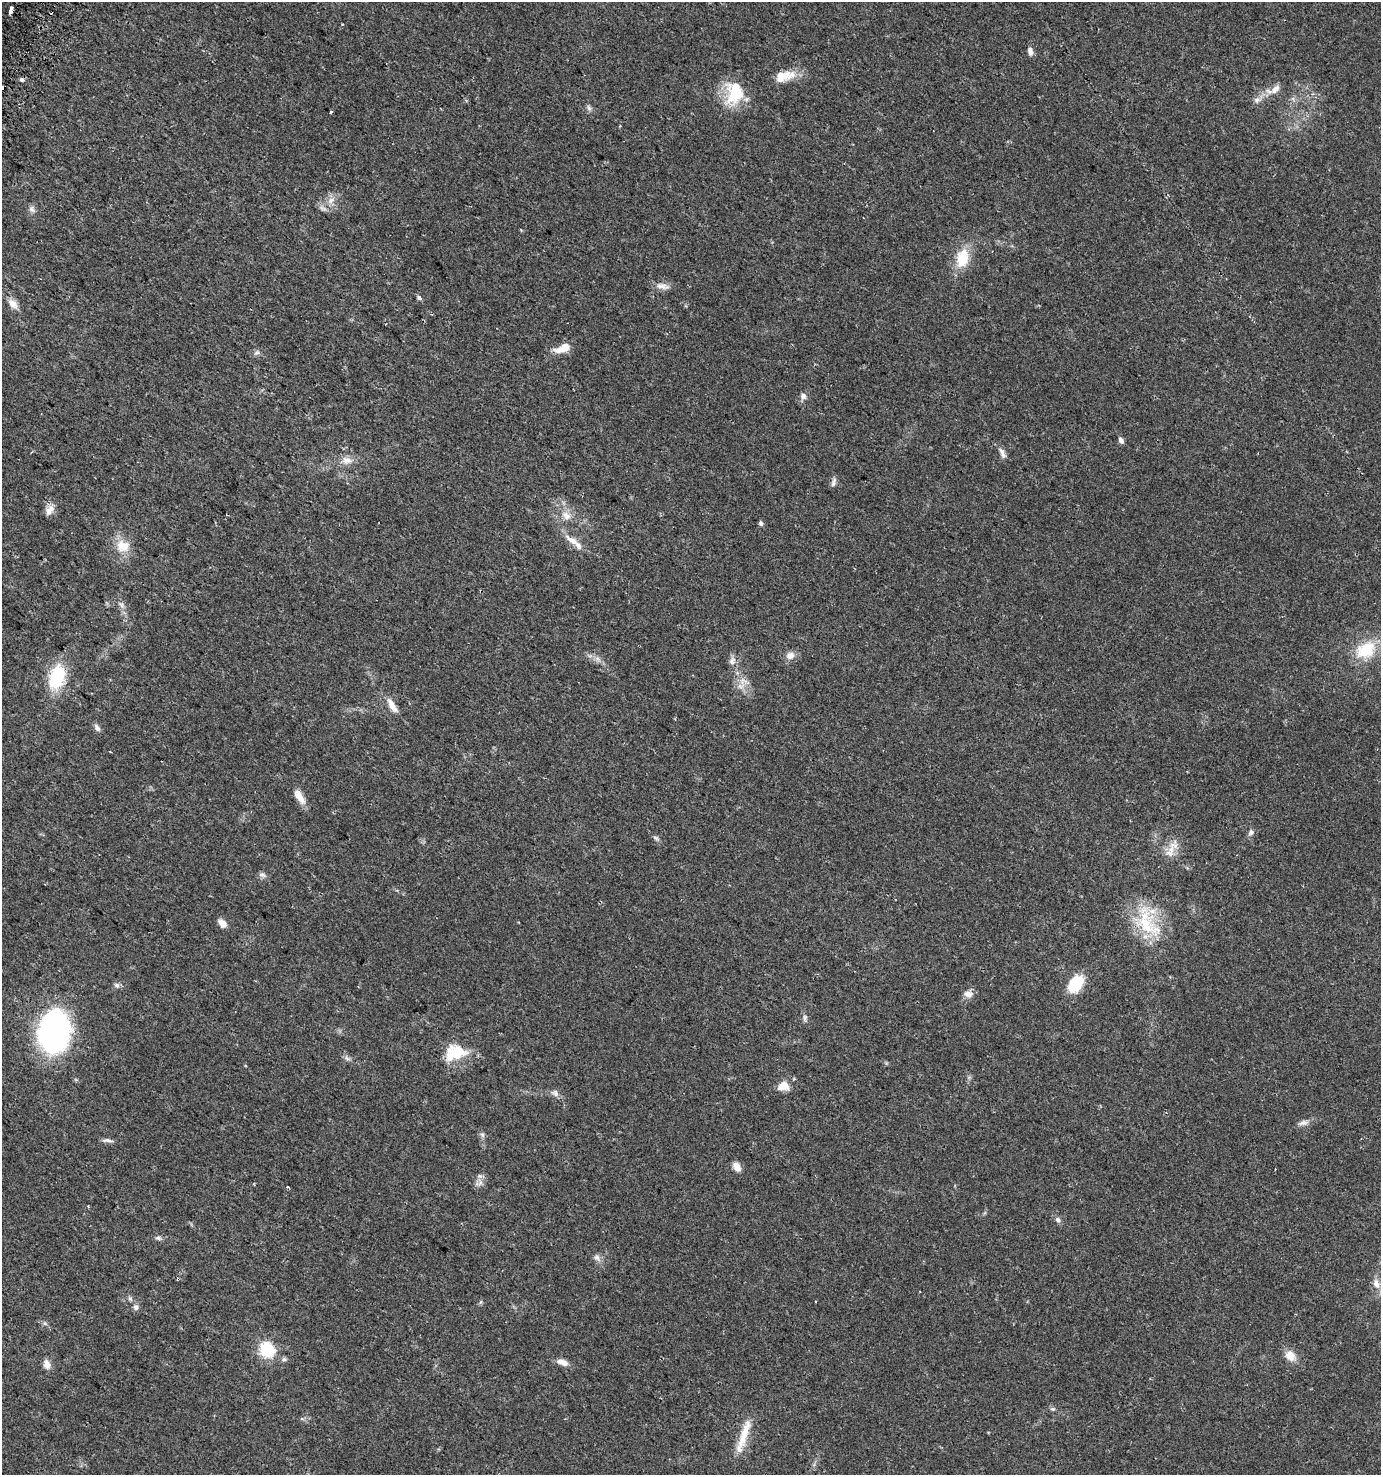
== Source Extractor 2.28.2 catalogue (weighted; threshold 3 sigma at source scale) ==
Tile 11 of 4 x 4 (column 3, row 3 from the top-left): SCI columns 2977-4355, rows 1500-2972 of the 6018 x 5937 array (HDU 1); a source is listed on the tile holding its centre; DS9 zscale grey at full resolution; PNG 1383 x 1477 px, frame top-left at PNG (2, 2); no overlay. Shown black and unused: <1% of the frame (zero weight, under 2 of 3 exposures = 2% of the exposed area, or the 3 px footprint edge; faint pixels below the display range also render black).
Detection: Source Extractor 2.28.2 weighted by HDU 2 'WHT'; one run over the whole footprint, this tile lists its part. Background 0.0616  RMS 0.0082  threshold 0.037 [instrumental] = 3 sigma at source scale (4.5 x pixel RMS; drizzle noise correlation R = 1.50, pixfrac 1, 0.0396/0.0396 arcsec/px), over >= 5 px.
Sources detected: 80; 2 cosmic-ray / hot-pixel residue — not listed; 3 inside a brighter listed object's ellipse — not listed separately; the other 75 listed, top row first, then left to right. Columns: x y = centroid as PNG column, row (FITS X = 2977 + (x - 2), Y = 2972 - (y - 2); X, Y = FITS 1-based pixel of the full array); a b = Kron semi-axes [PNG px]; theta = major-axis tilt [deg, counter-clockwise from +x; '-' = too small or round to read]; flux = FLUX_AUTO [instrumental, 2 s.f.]
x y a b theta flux
11 10 7 3 79 9.8
1030 51 10 6 -82 3.9
784 76 28 12 16 15
2 88 4 3 - 43
1275 89 16 9 44 7
735 93 28 22 89 35
1257 100 11 8 18 4.4
589 108 9 5 -68 2.2
330 112 3 3 - 4.6
331 200 12 8 30 5.8
323 208 12 5 -29 3
32 209 10 8 -72 3.1
963 258 23 14 79 24
663 286 21 8 -9 5.8
419 298 6 5 - 2
13 304 15 9 -45 6.4
563 348 18 8 19 12
257 352 8 5 28 2.2
803 396 9 7 -87 3.6
1121 440 7 5 -62 3.2
1002 452 11 7 -65 3.9
347 460 14 11 1 7.3
833 482 13 6 72 2.6
49 510 14 9 57 6.3
566 516 15 10 -37 8
761 523 6 5 - 1.7
572 540 23 8 -35 9.4
123 546 20 17 -14 15
121 605 11 5 -65 3.2
1366 650 29 21 26 33
790 655 11 10 - 5.7
597 659 9 6 -36 3.5
732 661 13 9 77 4.6
57 677 29 16 74 41
743 681 12 11 - 8
392 706 22 8 -60 8.5
97 728 10 6 -57 3.1
299 796 19 8 -57 9.6
1251 832 8 7 - 2.6
656 838 9 5 -30 1.9
1171 848 27 8 68 10
262 875 11 7 -20 2.7
1147 922 50 28 -59 48
222 923 11 7 -45 5.6
1075 984 14 10 57 44
117 985 8 6 -16 2.3
968 994 13 9 -5 4.9
805 1018 10 5 79 2.3
54 1031 34 24 78 250
455 1053 28 19 15 29
347 1058 9 6 -30 2.3
783 1086 14 11 20 10
555 1093 11 8 -28 3.7
1303 1123 16 6 15 4.2
482 1135 7 5 -67 2
108 1140 15 5 -5 3
737 1167 12 8 -56 5.7
480 1183 11 6 48 3.7
288 1187 4 3 - 2.2
88 1206 3 3 - 0.84
1058 1220 9 6 -49 2.7
158 1238 9 5 -19 2.1
597 1258 11 7 -45 3.7
178 1279 4 4 - 1.3
1376 1284 14 9 -69 7.3
130 1299 8 5 -53 1.9
136 1307 8 7 - 2.9
45 1323 7 4 -45 1.6
267 1350 7 6 - 140
1290 1355 14 11 -53 9.3
284 1359 8 5 21 1.8
562 1362 14 7 -20 6.3
47 1364 11 7 -76 5.6
1053 1409 7 5 0 1.6
745 1431 39 12 71 18
Overlapping masked pixels (flux is a lower limit): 2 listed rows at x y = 2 88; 178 1279
Isophote crosses this tile's border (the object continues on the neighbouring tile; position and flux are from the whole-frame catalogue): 1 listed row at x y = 2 88